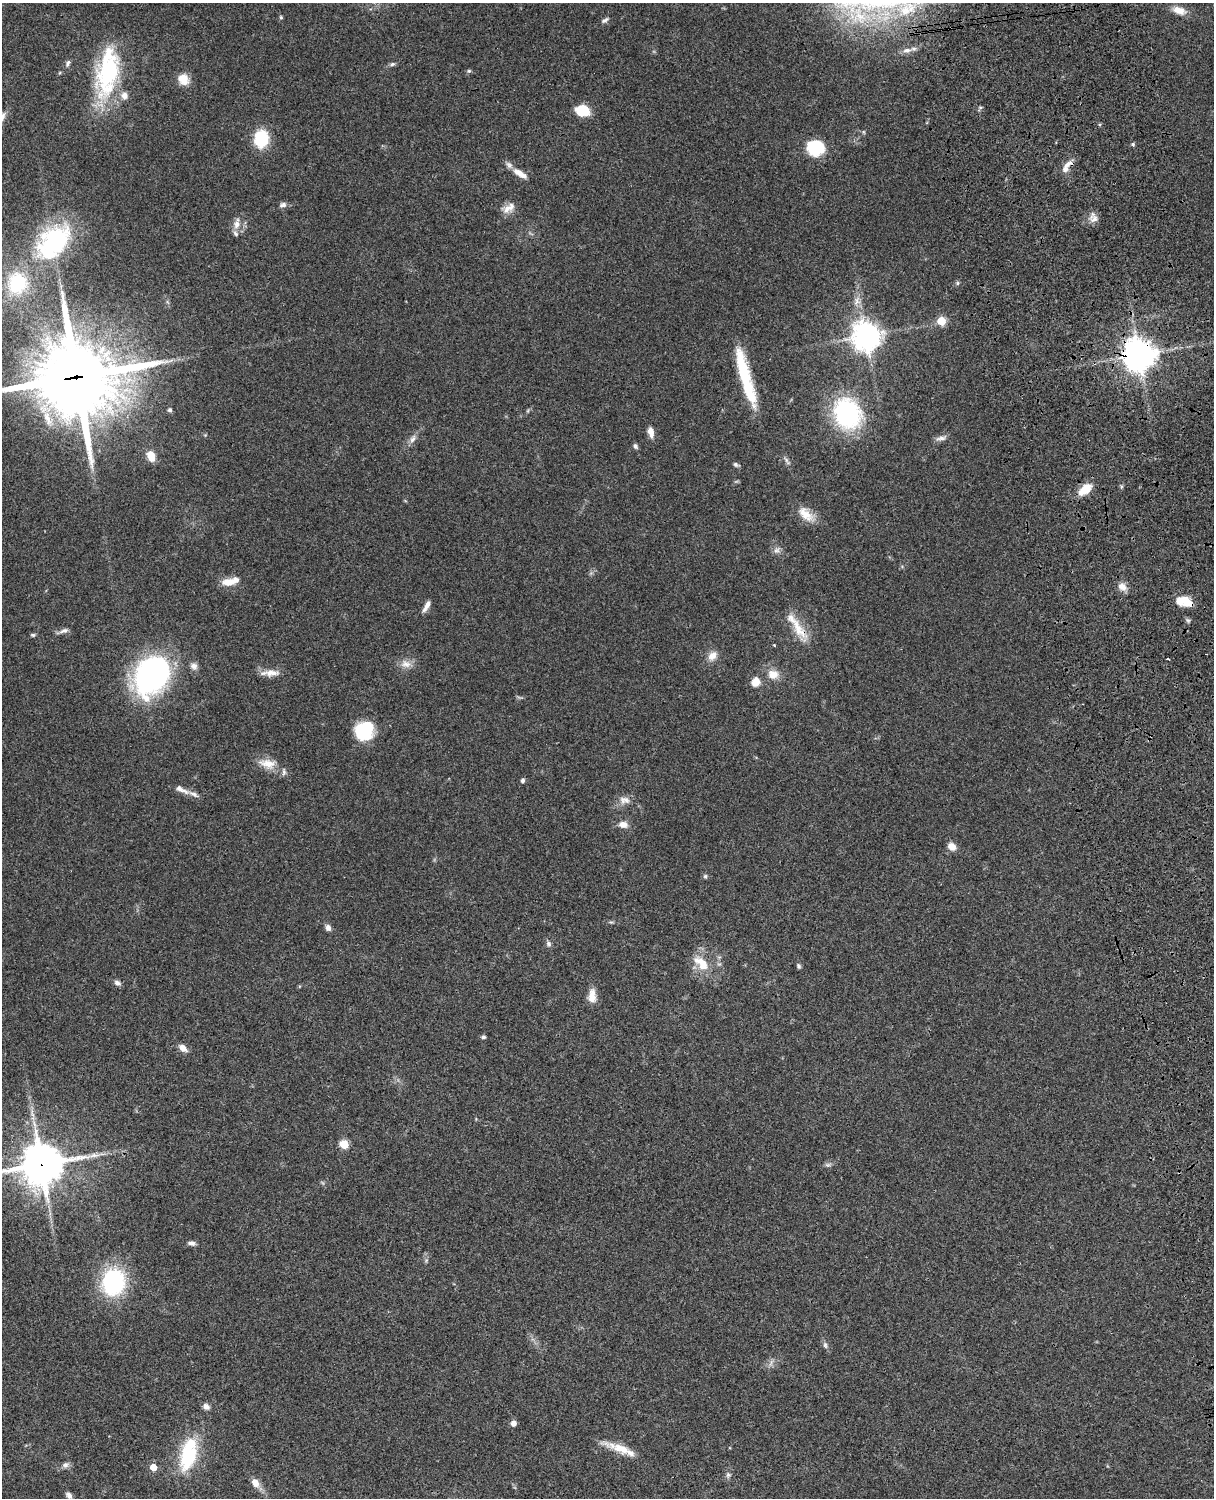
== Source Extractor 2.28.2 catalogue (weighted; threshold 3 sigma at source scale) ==
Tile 6 of 4 x 3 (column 2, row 2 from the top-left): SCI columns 1333-2544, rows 1772-3267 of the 5086 x 4926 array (HDU 1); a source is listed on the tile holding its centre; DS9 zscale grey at full resolution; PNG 1216 x 1500 px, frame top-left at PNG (2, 3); no overlay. Shown black and unused: <1% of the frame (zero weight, under 3 of 4 exposures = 6% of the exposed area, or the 3 px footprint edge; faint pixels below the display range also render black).
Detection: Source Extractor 2.28.2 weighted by HDU 2 'WHT'; one run over the whole footprint, this tile lists its part. Background 0.0877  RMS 0.0061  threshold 0.0274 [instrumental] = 3 sigma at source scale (4.5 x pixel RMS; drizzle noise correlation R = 1.50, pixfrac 1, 0.05/0.05 arcsec/px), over >= 5 px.
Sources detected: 102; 3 inside a brighter object's white glare — not listed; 9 inside a brighter listed object's ellipse — not listed separately; the other 90 listed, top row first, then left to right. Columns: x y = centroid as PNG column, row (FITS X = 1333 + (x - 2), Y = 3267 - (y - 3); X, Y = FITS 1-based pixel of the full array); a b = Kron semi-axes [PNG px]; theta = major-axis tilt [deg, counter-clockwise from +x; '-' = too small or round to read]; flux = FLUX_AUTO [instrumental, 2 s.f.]
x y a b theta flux
1179 10 18 9 -18 6.9
281 17 5 4 - 0.84
605 20 10 5 29 1.7
907 50 13 7 9 3.6
68 63 10 5 64 1.6
392 64 7 5 18 1.3
469 71 6 5 - 0.93
108 72 61 25 80 68
183 79 14 12 -57 7.8
582 110 15 11 -12 14
864 132 6 3 -71 0.72
261 139 16 12 -88 29
1133 144 5 4 - 0.93
815 148 19 16 -15 25
1068 164 16 7 28 4.1
520 173 20 7 -31 5.7
283 205 10 6 15 2.1
508 208 19 10 29 5.6
1094 219 13 10 1 4.1
236 224 14 9 82 4.8
55 242 43 31 43 84
17 283 28 25 79 40
957 283 6 5 - 1.1
857 301 15 8 75 4.8
941 321 5 5 - 22
866 336 10 9 - 700
1139 355 10 9 - 1100
743 372 53 13 -76 34
77 377 31 29 2 4500
170 410 4 4 - 1.5
847 414 28 23 -64 85
651 432 11 6 -77 5.1
941 438 15 6 11 2.8
413 439 13 7 67 3
635 446 7 5 -66 1.6
151 456 13 9 -68 7.4
787 461 15 4 -59 1.9
736 464 7 5 -24 1.4
1085 489 18 10 38 11
806 514 25 12 -42 9.5
777 550 10 7 43 2.4
229 582 20 10 0 7.2
1122 587 12 9 -34 4.5
1186 600 19 9 -43 8.2
427 606 15 5 61 3.5
798 628 37 12 -56 14
64 631 13 5 18 2.3
33 635 6 4 -14 1
774 645 4 3 - 0.51
712 656 15 10 51 5
1168 659 3 3 - 3.5
406 664 16 10 -9 5.3
194 666 10 8 -42 3
270 673 26 8 2 6.2
152 674 40 30 57 150
773 674 15 13 -5 7.2
755 682 12 10 67 5.7
367 727 22 12 6 19
267 764 24 13 -13 9.3
523 780 5 4 - 1.6
181 789 22 7 -26 4.6
624 800 15 11 -5 4.9
623 825 11 8 -5 4.4
952 846 9 7 -46 5.2
705 876 5 5 - 1.1
328 928 8 6 -68 2.6
548 944 7 6 - 1.7
703 965 20 12 -68 12
799 966 7 5 -74 1.2
117 983 8 6 -28 2.2
592 996 18 9 88 6.3
483 1037 6 5 - 1.1
183 1048 9 6 -39 4.9
344 1144 5 5 - 24
41 1164 16 14 11 1500
828 1165 8 6 0 1.5
191 1243 11 6 -6 2.1
426 1260 7 4 57 1
113 1282 26 22 77 66
825 1345 9 5 -76 1.7
771 1362 11 4 67 1.8
206 1407 8 7 - 2.7
513 1423 6 6 - 3
622 1449 43 8 -18 12
188 1454 43 19 77 38
66 1465 9 7 38 2.3
153 1467 5 5 - 9.1
728 1475 7 5 46 1.4
255 1482 9 7 -58 5.3
69 1495 10 6 -51 2.4
Overlapping masked pixels (flux is a lower limit): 6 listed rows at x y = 1068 164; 1139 355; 77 377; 1186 600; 798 628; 41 1164
Isophote crosses this tile's border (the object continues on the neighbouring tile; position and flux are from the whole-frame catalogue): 2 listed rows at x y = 77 377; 41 1164